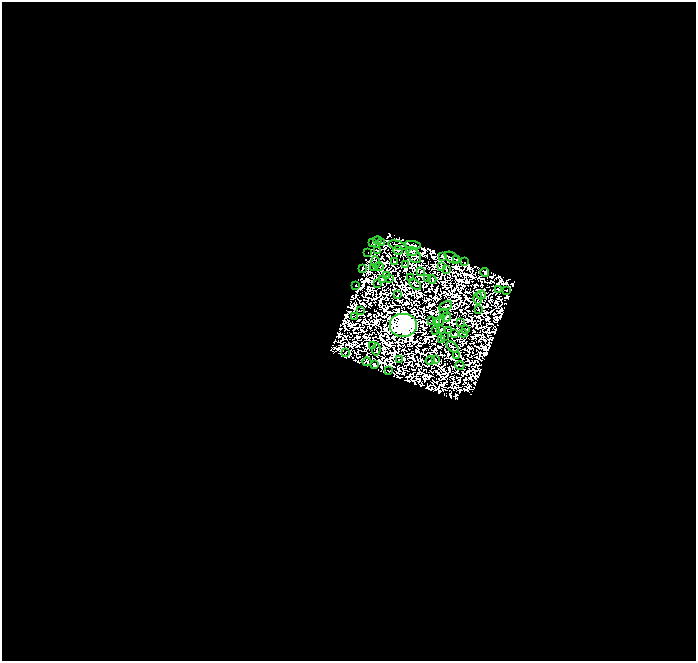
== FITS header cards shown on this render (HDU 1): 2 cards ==
NAXIS1  =                  694
NAXIS2  =                  659

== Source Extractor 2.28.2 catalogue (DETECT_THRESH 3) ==
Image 694 x 659 px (HDU 1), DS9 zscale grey, 1 PNG px = 1 image px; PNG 698 x 663 px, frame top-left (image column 1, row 659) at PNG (2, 2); each listed source drawn as its Kron ellipse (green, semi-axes under 4 px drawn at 4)
Background 0.036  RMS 3.4e-06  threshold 1.03e-05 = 3 sigma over >= 5 px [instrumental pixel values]
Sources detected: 153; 84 with non-positive FLUX_AUTO (blend fragments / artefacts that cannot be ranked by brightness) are neither listed nor drawn; the other 69 listed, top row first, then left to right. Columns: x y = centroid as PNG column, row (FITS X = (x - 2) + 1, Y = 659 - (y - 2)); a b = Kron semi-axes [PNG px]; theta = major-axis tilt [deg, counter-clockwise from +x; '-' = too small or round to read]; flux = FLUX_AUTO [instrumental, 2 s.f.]
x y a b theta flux
378 240 4 2 - 0.21
382 242 2 2 - 0.13
373 243 4 3 - 0.46
398 245 10 3 -15 0.14
412 245 8 2 -8 0.051
398 250 5 2 - 0.12
377 251 3 2 - 0.17
412 251 6 3 -2 0.68
368 252 2 2 - 0.089
414 256 8 6 -48 0.57
442 256 4 2 - 0.37
452 258 8 5 -32 0.14
456 259 3 2 - 0.17
375 262 6 2 -87 0.2
394 262 2 2 - 0.36
465 262 3 2 - 0.26
406 265 2 2 - 0.16
442 266 3 2 - 0.24
379 267 4 3 - 0.062
362 268 4 3 - 0.27
374 268 3 2 - 0.28
446 270 3 2 - 0.12
421 271 3 2 - 0.24
485 272 4 3 - 0.25
387 276 2 2 - 0.24
410 278 3 2 - 0.14
382 279 4 2 - 0.17
390 279 3 2 - 0.098
428 279 3 2 - 0.048
432 279 4 3 - 0.5
378 283 3 2 - 0.011
355 285 3 2 - 0.21
415 285 6 2 -39 0.031
499 289 3 3 - 0.52
507 290 2 2 - 0.51
398 295 3 2 - 0.038
481 295 4 3 - 0.16
478 298 6 2 85 0.42
445 306 6 3 28 0.45
479 309 2 2 - 0.13
360 311 3 2 - 0.22
444 313 3 2 - 0.22
355 317 2 2 - 0.29
446 317 5 3 - 0.1
431 320 2 2 - 0.24
440 321 6 2 53 0.097
437 322 3 2 - 0.1
461 323 4 2 - 0.018
404 325 14 12 0 850
466 329 3 2 - 0.26
435 330 2 2 - 0.028
441 330 4 3 - 0.53
448 331 3 2 - 0.11
463 333 4 2 - 0.19
455 334 3 2 - 0.21
444 336 2 2 - 0.34
441 340 4 3 - 0.19
373 346 2 2 - 0.36
453 347 7 2 -40 0.25
376 350 6 3 82 0.27
346 352 3 2 - 0.3
456 356 3 3 - 0.34
399 359 2 2 - 0.1
430 360 4 2 - 0.24
435 360 2 2 - 0.21
367 362 4 2 - 0.065
374 365 3 2 - 0.68
460 365 4 2 - 0.047
388 370 3 2 - 0.29
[84 non-positive-flux detections neither listed nor drawn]